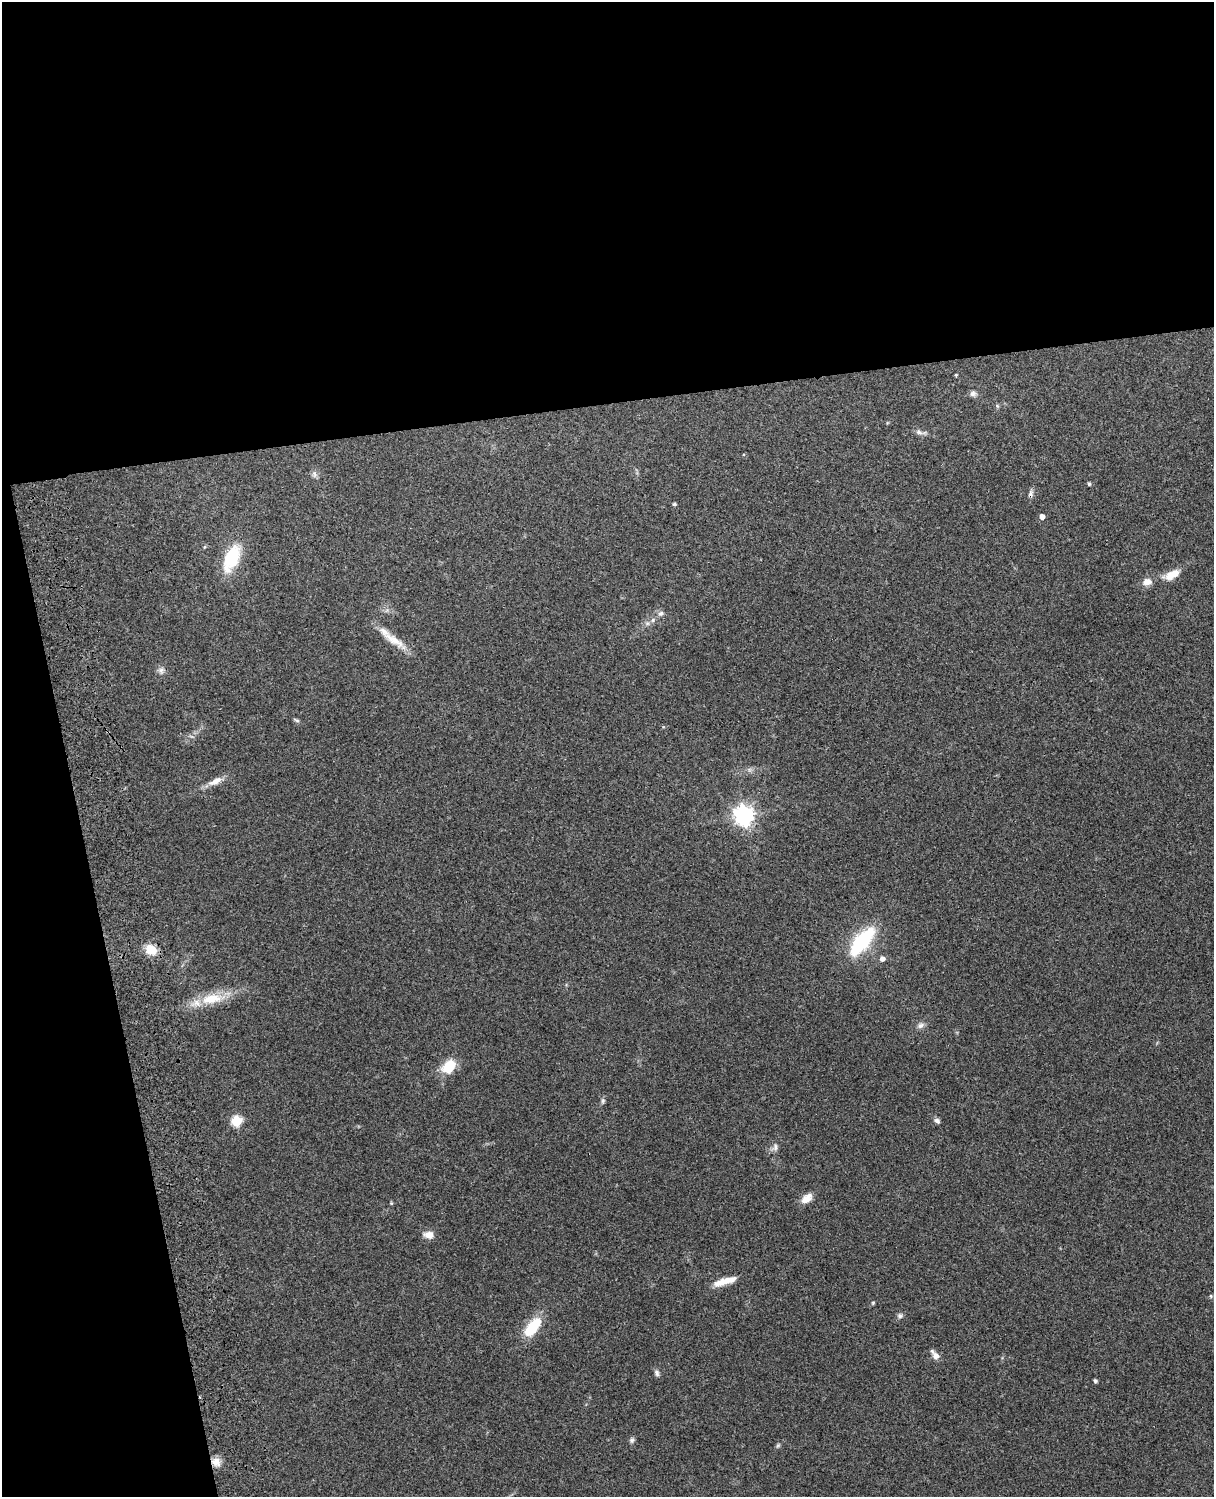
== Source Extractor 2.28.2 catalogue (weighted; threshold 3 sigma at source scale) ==
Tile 1 of 4 x 3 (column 1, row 1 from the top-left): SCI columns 119-1330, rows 3154-4648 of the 5085 x 4925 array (HDU 1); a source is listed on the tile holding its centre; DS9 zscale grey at full resolution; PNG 1216 x 1499 px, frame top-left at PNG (2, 2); no overlay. Shown black and unused: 33% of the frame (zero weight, under 3 of 4 exposures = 6% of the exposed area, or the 3 px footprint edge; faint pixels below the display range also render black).
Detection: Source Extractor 2.28.2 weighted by HDU 2 'WHT'; one run over the whole footprint, this tile lists its part. Background 0.219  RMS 0.0084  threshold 0.0378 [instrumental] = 3 sigma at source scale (4.5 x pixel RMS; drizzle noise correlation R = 1.50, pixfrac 1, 0.05/0.05 arcsec/px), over >= 5 px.
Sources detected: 41; all 41 listed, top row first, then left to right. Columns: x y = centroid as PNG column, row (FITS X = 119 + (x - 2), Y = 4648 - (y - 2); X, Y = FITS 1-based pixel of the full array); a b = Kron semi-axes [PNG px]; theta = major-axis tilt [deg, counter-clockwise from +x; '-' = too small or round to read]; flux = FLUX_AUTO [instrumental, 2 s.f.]
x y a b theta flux
956 375 4 3 - 0.87
973 393 8 7 - 2.6
919 432 9 6 -20 2.9
314 474 11 6 -72 2.8
1089 484 5 4 - 1.4
1031 494 11 6 85 2.9
674 504 5 4 - 1.4
1042 516 5 4 - 5.4
232 558 33 16 67 39
1172 574 21 9 25 12
1147 582 11 8 7 6.3
661 613 9 7 42 2.7
653 620 6 5 - 2
394 640 40 10 -34 16
161 670 10 8 66 3.5
297 720 8 4 -22 1.4
215 781 20 8 26 8
744 815 7 7 - 450
861 942 38 15 51 58
151 950 14 11 -18 13
882 959 5 5 - 4.1
212 999 33 14 11 25
921 1025 10 7 27 3.3
449 1066 18 12 49 20
603 1101 9 5 82 1.8
236 1121 6 5 - 54
937 1121 8 5 -34 2.5
775 1147 11 7 86 3.3
806 1198 15 9 38 8.1
428 1235 12 8 -4 6.6
724 1281 27 7 17 13
1211 1296 6 3 -71 0.97
873 1303 5 4 - 0.94
900 1316 7 7 - 2.2
532 1327 26 12 52 28
936 1356 10 8 -41 5.1
657 1373 10 6 -69 2.4
1095 1381 5 4 - 1.4
632 1440 7 6 - 2
778 1445 6 5 - 1.3
216 1462 12 10 -38 6.8
Overlapping masked pixels (flux is a lower limit): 2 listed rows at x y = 1031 494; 216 1462